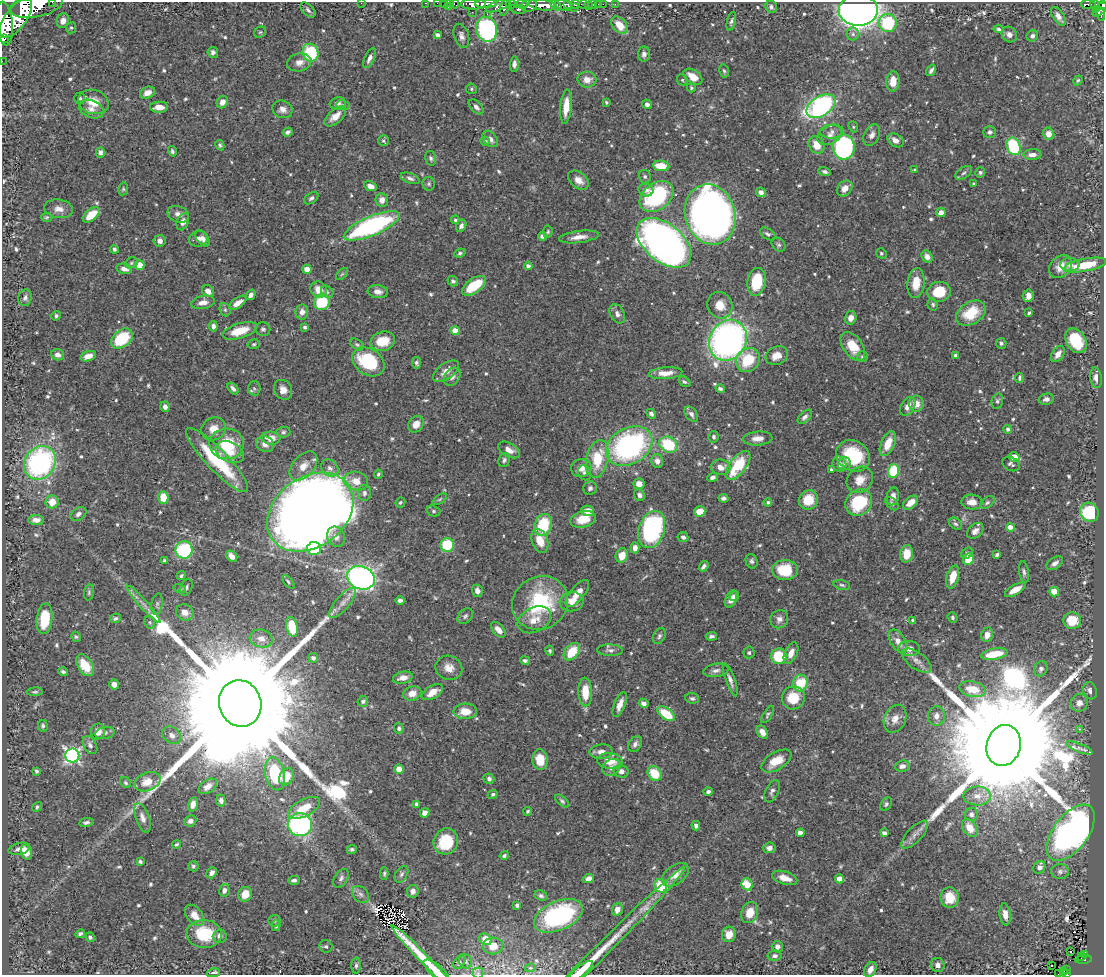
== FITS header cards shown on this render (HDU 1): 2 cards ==
NAXIS1  =                 1102
NAXIS2  =                  973

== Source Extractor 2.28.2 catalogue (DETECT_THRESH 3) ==
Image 1102 x 973 px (HDU 1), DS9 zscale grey, 1 PNG px = 1 image px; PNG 1106 x 977 px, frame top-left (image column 1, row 973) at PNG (2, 2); each listed source drawn as its Kron ellipse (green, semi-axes under 4 px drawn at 4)
Background 0.662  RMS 0.014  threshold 0.0432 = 3 sigma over >= 5 px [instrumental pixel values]
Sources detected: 666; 2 with non-positive FLUX_AUTO (blend fragments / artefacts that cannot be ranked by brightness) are neither listed nor drawn; of the other 664, the 500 brightest by FLUX_AUTO listed and drawn (164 fainter detections omitted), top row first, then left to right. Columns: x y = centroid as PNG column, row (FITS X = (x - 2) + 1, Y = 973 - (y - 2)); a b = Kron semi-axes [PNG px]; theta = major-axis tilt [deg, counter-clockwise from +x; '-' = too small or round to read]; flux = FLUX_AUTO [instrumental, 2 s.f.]
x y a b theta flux
52 2 2 2 - 17
361 3 2 2 - 74
426 3 3 2 - 8.2
437 3 2 2 - 3.2
444 3 2 2 - 5.3
450 3 3 2 - 7.4
454 4 5 3 - 15
473 4 13 5 -1 650
486 4 11 4 3 450
511 4 5 4 - 130
521 4 6 4 -8 100
568 4 4 3 - 120
575 4 4 3 - 55
584 4 5 3 - 25
593 4 3 3 - 18
598 4 2 2 - 3.4
603 4 2 2 - 4.3
615 4 3 2 - 4.3
1088 4 7 4 -3 110
37 5 26 12 12 2400
542 5 14 5 -7 710
556 5 6 4 -42 260
563 5 9 5 -26 270
1095 5 7 3 -70 76
1102 5 4 3 - 75
498 6 13 5 22 220
529 6 8 6 16 310
588 6 2 2 - 4
448 7 3 2 - 22
504 7 9 4 73 180
771 7 6 5 - 2.6
574 8 2 2 - 14
518 9 8 4 -11 160
308 10 9 5 -45 2.7
858 10 19 15 1 690
1100 10 8 5 44 200
472 12 2 2 - 5.2
487 14 3 2 - 3.6
1101 14 7 4 -74 120
1058 16 10 5 -56 6.2
16 18 23 10 52 3300
63 21 7 6 - 6.4
731 21 9 4 74 2.2
4 23 22 8 -84 2500
888 23 9 9 - 63
620 25 10 6 -49 15
71 28 6 5 - 1.7
487 29 13 10 -74 140
999 29 5 4 - 1.7
260 32 6 5 - 1.6
853 34 6 6 - 2.5
437 35 4 3 - 2.8
1009 35 8 7 - 4.9
461 36 12 7 -72 4.5
1032 36 6 5 - 2.8
5 38 2 2 - 12000
213 52 5 5 - 2.9
310 53 9 8 - 61
644 54 7 6 - 3.9
369 58 10 5 64 3.9
2 61 2 2 - 4.8
299 62 12 9 12 6.9
514 64 8 4 87 4
931 70 6 3 54 2.8
724 71 7 4 -78 1.7
693 77 10 6 -35 15
587 79 9 8 - 9.7
682 80 6 5 - 1.5
1078 80 5 4 - 1.6
893 81 10 6 85 11
691 88 4 4 - 1.6
471 89 5 5 - 1.7
147 93 8 5 22 7
80 98 5 5 - 2.1
93 102 15 12 -17 17
222 102 6 5 - 7.1
606 102 4 3 - 1.7
338 103 8 6 12 4
647 104 5 4 - 3
343 105 7 4 -10 2.2
821 106 16 9 31 230
159 107 9 5 1 9.9
476 107 9 5 -46 3.8
566 107 17 5 85 16
91 109 13 8 -23 6.9
282 109 10 8 -21 5.5
335 116 13 6 42 10
853 127 6 4 -68 1.6
832 131 12 7 3 5.2
288 132 5 4 - 2.6
990 132 6 6 - 2.4
1049 134 6 5 - 7.4
829 135 13 9 26 7.3
872 135 11 7 63 5.2
490 139 9 6 -50 4.7
895 140 9 6 -30 6.8
383 141 5 5 - 2.1
485 141 4 4 - 1.7
220 145 5 4 - 1.9
817 145 9 7 -62 15
1013 146 9 6 -68 66
844 147 12 11 - 140
172 151 5 4 - 2.1
100 152 5 4 - 3.3
1032 155 9 5 2 6.2
431 158 7 5 -76 2.2
661 166 8 5 -7 22
915 170 3 3 - 1.6
824 172 6 4 -15 2.7
980 172 5 5 - 2.1
964 173 9 5 36 2.8
645 176 7 6 - 2.2
410 178 10 5 -19 3.1
578 180 12 7 -39 8.8
429 184 7 6 - 2.1
974 184 4 3 - 2.1
370 186 6 4 -25 7.7
845 188 9 7 47 7.6
123 189 6 5 - 1.6
646 190 7 6 - 4
761 192 5 4 - 4.5
657 197 19 13 36 110
311 198 8 5 37 2.5
382 200 7 6 - 6.1
59 209 14 9 -8 7.8
941 213 4 4 - 6.8
178 214 11 8 -23 5.4
710 214 30 25 -73 740
91 215 10 5 39 19
47 217 6 4 3 1.5
455 220 4 4 - 1.6
183 222 9 6 67 5
372 226 30 9 23 170
461 226 7 4 62 3.1
548 232 6 4 85 1.6
768 234 9 5 -33 2.4
542 236 4 4 - 3.5
579 237 20 6 7 7.9
203 238 9 5 -53 4.8
198 239 9 7 14 6.6
160 241 6 6 - 4.7
664 243 32 19 -39 720
779 245 8 6 -43 2.1
114 249 4 4 - 2.1
460 253 6 4 22 1.8
881 253 5 5 - 1.7
927 257 6 5 - 5
131 263 6 5 - 1.7
139 265 5 4 - 25
1070 265 10 6 -3 4.8
1085 265 22 6 11 36
528 266 4 4 - 3.8
1060 267 13 10 44 11
124 269 8 5 -13 5
307 269 5 4 - 9.3
342 274 7 4 44 1.6
453 281 5 5 - 1.9
756 282 14 9 80 37
916 283 15 8 83 17
474 286 13 7 35 32
319 290 8 7 - 11
208 291 6 5 - 6.2
327 292 7 5 -45 2.2
378 292 10 6 -7 6.1
939 292 12 10 6 31
251 295 5 4 - 3.7
1028 296 6 5 - 4.9
25 298 8 6 76 3.1
203 302 12 6 11 6.8
322 302 8 7 - 40
238 303 10 5 35 7.9
933 304 6 5 - 1.8
720 305 14 12 -60 13
225 310 7 5 -69 1.6
302 312 7 6 - 5.4
971 313 16 11 33 30
1029 313 3 3 - 1.5
617 314 10 7 -62 4.3
56 316 5 4 - 2.2
851 318 7 6 - 7.1
213 326 5 4 - 3.9
305 327 4 3 - 1.8
263 329 7 6 - 2.4
240 331 18 7 17 22
455 331 4 4 - 18
122 338 12 8 39 50
728 340 21 18 59 400
383 341 12 9 15 22
1076 341 13 9 -58 39
1001 343 5 5 - 2.2
254 344 6 4 15 1.6
357 345 7 5 -35 2
853 346 16 9 -54 22
1058 354 9 5 56 6.5
58 355 6 5 - 5
955 355 4 3 - 2
88 356 8 5 18 7.2
777 356 12 9 24 11
863 357 5 5 - 1.8
748 360 13 11 47 33
368 362 17 13 -34 67
416 363 6 4 -78 2.5
446 371 15 8 35 8.3
666 373 17 6 5 10
452 377 10 7 54 4.4
1019 378 5 3 - 1.8
1096 378 10 5 -83 4.5
684 382 6 4 -36 1.9
233 388 7 4 -53 3.1
254 388 7 6 - 2.4
720 389 4 4 - 2
283 390 10 8 -60 7.8
1046 399 7 5 14 3.9
997 401 8 5 77 2.5
916 404 8 7 - 9.2
908 406 10 6 59 7.1
165 407 5 4 - 4.5
651 414 5 4 - 2.8
691 414 8 5 -54 4
805 417 8 5 44 3.3
416 424 9 7 54 8.6
213 429 13 11 36 10
1008 429 4 4 - 2.6
283 432 7 5 3 2.1
714 437 6 5 - 2.3
271 438 9 6 -5 13
758 438 15 7 4 7.3
227 444 17 15 -1 39
265 444 9 7 -21 5.9
888 444 13 6 67 18
668 445 9 7 -32 45
629 446 24 18 29 200
509 450 12 7 -29 6.8
230 452 15 10 -24 12
853 456 18 15 -33 57
1014 457 5 4 - 18
597 459 19 11 78 35
217 460 43 10 -46 66
504 460 7 5 70 2.4
657 461 7 6 - 5.2
40 463 18 15 54 190
839 464 7 6 - 4.3
844 464 6 6 - 3.1
1011 464 9 6 -28 2.8
738 465 17 8 52 40
303 466 17 10 48 13
720 467 10 7 -5 6.9
330 468 10 7 -44 5.2
581 468 10 9 - 8.7
831 469 3 3 - 1.7
894 471 7 5 76 51
585 473 8 6 -61 2.6
378 474 4 4 - 1.5
713 477 5 4 - 3.3
860 480 14 12 47 13
356 481 12 9 -12 13
639 484 5 5 - 8.3
590 488 7 6 - 3
364 493 8 6 88 3.5
639 495 6 5 - 3.6
893 496 9 6 77 5.9
163 497 6 5 - 15
723 498 5 4 - 2.5
440 499 8 4 36 1.7
808 500 10 9 - 23
52 502 6 6 - 13
768 502 4 4 - 1.6
859 502 14 12 45 60
911 502 9 5 38 12
972 502 10 7 -3 7.9
987 502 8 5 37 2
400 503 5 4 - 1.6
892 504 7 5 -45 2.5
433 511 7 5 -16 2.1
588 511 6 5 - 8.1
700 511 6 5 - 13
310 512 47 35 36 2300
1089 512 10 9 - 63
78 514 9 6 36 3.8
583 519 13 8 15 16
36 520 8 5 1 5.6
955 524 7 5 -37 2.1
543 525 11 8 72 44
1010 527 4 4 - 12
652 529 19 12 71 170
975 531 9 6 43 5.2
336 537 10 8 -67 6.4
683 537 5 5 - 2.8
540 541 12 8 -70 16
447 545 7 6 - 47
314 548 7 6 - 46
635 548 5 4 - 5.8
184 550 9 8 - 97
967 553 6 5 - 2.3
907 554 8 6 84 17
997 555 4 3 - 2
232 556 6 4 -45 6.3
622 556 7 6 - 14
968 559 6 5 - 22
164 561 4 3 - 1.9
752 561 7 6 - 2.5
1055 563 9 5 34 4.6
704 566 6 3 53 2.4
785 570 13 10 -1 34
1024 572 11 5 -83 2.8
181 576 4 4 - 1.5
953 577 12 6 74 16
361 578 14 11 -20 310
288 582 8 4 -49 1.8
842 585 8 4 -16 2
186 587 8 5 60 2.9
180 589 6 4 -17 1.6
1015 590 11 5 30 11
477 591 6 5 - 5.2
1054 591 5 5 - 9.7
89 592 8 5 82 1.8
577 593 16 7 50 9.6
734 596 5 4 - 2.3
731 599 9 5 67 7.6
400 600 5 4 - 2.9
572 602 12 9 6 8.8
343 603 19 7 50 7.8
540 603 29 26 33 80
144 604 25 4 -48 8
157 604 11 5 80 2.8
185 612 9 8 - 7.9
465 616 9 6 45 2.7
952 617 5 4 - 1.9
115 618 6 4 27 2
44 619 15 7 82 30
779 619 9 8 - 4.8
534 620 18 12 27 12
913 620 3 3 - 1.5
1072 621 9 8 - 21
150 622 6 5 - 1.9
292 627 10 6 -78 28
498 630 9 5 -48 7
987 635 7 6 - 7.7
659 636 8 6 63 2.4
711 636 6 4 6 2.6
76 637 5 4 - 1.5
261 638 11 8 -14 8.1
898 641 13 7 -58 8.1
909 648 11 7 -2 7.7
610 650 13 5 -1 3.4
550 651 5 4 - 1.8
572 652 10 6 50 26
749 653 6 5 - 2
791 653 11 6 66 8.6
994 654 13 5 10 22
779 656 8 7 - 39
313 658 5 4 - 3.9
525 660 5 4 - 2.3
917 661 17 8 -35 7.1
85 665 12 7 -56 22
449 668 14 12 -22 9.2
1041 669 8 6 65 4.1
716 670 12 6 9 4.3
63 672 4 3 - 2.1
403 678 10 6 11 9.2
730 680 17 4 -71 4.6
800 683 8 7 - 31
114 684 5 5 - 6.2
972 689 13 7 -11 19
1090 691 9 6 -73 4.2
35 692 8 4 1 1.7
433 692 12 6 30 12
585 692 14 7 -88 20
412 693 9 7 17 9.9
692 698 7 5 -7 2.2
793 698 11 11 - 25
363 701 5 5 - 2.5
240 703 23 21 -72 93000
643 703 5 4 - 3.9
1079 703 9 8 - 6.5
620 705 13 5 68 8.6
465 711 11 8 2 14
666 714 10 5 -37 33
768 715 10 4 56 1.9
936 716 10 8 87 6.6
895 719 15 10 65 9.4
43 726 6 5 - 1.9
399 728 5 5 - 2.2
1079 729 3 3 - 3.4
98 731 8 7 - 7.9
762 732 7 5 -57 5.9
105 733 10 6 11 2.8
172 735 10 7 -41 5.3
635 744 8 6 55 3.8
90 745 10 6 -61 3.4
1004 745 21 17 74 73000
1079 748 14 4 -22 4
601 752 11 7 6 5.9
72 756 7 7 - 260
540 760 10 7 -84 19
610 761 12 7 -5 15
776 761 17 8 31 18
902 766 7 5 13 4.4
611 767 10 8 35 5.4
399 769 4 4 - 16
36 771 4 3 - 1.8
621 771 7 6 - 5
654 773 8 6 -47 26
275 774 17 9 -76 68
286 777 9 7 61 17
489 779 5 5 - 3
147 782 13 9 21 14
126 783 6 5 - 1.7
208 786 10 6 34 7
772 791 12 6 66 3.7
708 792 5 4 - 2.3
493 794 5 4 - 1.9
977 796 14 9 -2 9.3
221 800 6 4 -86 3.1
562 801 8 4 -42 1.9
193 804 7 5 74 6.4
417 804 4 4 - 3.9
886 804 7 5 54 2
37 807 5 4 - 1.8
304 808 17 8 28 20
528 811 4 4 - 1.8
425 813 5 4 - 6.5
971 814 6 6 - 2.8
143 818 15 7 -71 5.7
190 821 6 5 - 3.4
86 822 7 4 9 3.2
300 825 12 11 - 170
696 826 5 4 - 3.2
970 828 10 6 -55 12
800 833 4 4 - 7.8
884 833 4 4 - 3.5
1071 833 32 17 53 780
915 835 18 7 47 7
446 841 13 12 - 34
176 844 4 3 - 1.5
769 848 6 5 - 3.9
19 849 11 5 13 5.1
352 849 5 4 - 2
26 852 7 5 -72 8.9
504 855 5 4 - 2
140 862 4 3 - 2.1
193 866 5 5 - 2
1039 867 7 5 51 5.2
1060 871 9 7 -2 3.2
212 873 6 5 - 4
384 874 6 4 89 1.7
401 874 9 6 58 2.9
675 875 15 9 38 11
341 878 10 6 58 3.4
588 878 6 4 22 4.4
785 878 13 6 -18 10
839 879 4 4 - 15
294 880 6 4 2 2.8
747 884 6 5 - 24
661 886 7 6 - 45
224 890 6 5 - 3.7
413 891 6 5 - 4.2
245 894 7 6 - 13
361 894 9 7 -45 4
541 896 7 5 -23 2.4
950 898 10 9 - 18
517 905 4 3 - 2.7
617 909 6 5 - 7.6
750 913 11 8 70 15
1005 914 11 5 -83 7.8
194 915 12 7 -50 11
558 916 26 14 23 120
275 921 6 6 - 2.1
276 926 5 4 - 1.5
80 934 5 4 - 2.4
204 934 17 14 -3 40
729 934 8 7 - 11
220 936 7 6 - 4
90 937 5 4 - 2.4
485 939 7 5 -36 18
326 946 6 6 - 1.9
493 946 10 8 4 11
777 947 6 5 - 4.2
1070 951 3 2 - 3
1084 954 3 2 - 12
775 956 7 5 11 2.8
594 957 127 7 45 41
1082 957 3 2 - 12
424 958 46 5 -46 25
1084 960 8 4 6 64
466 961 7 6 - 2.5
459 962 7 5 51 2.1
356 965 8 5 89 2.4
938 965 7 6 - 5.7
1052 966 2 2 - 3.2
530 968 5 4 - 2
1067 969 3 3 - 13
870 970 8 5 60 6
436 971 16 6 -40 14
580 971 15 5 38 12
1064 972 4 3 - 19
214 973 7 3 11 4.2
478 973 5 5 - 1.7
1066 973 3 3 - 18
1058 974 2 2 - 1.5
At the frame edge (FLAGS 8, measured only in part): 19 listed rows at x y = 52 2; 361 3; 426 3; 437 3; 444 3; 450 3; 454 4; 473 4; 486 4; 37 5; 1102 5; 4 23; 2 61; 436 971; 580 971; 214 973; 478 973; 1066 973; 1058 974
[164 fainter detections neither listed nor drawn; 2 non-positive-flux detections neither listed nor drawn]